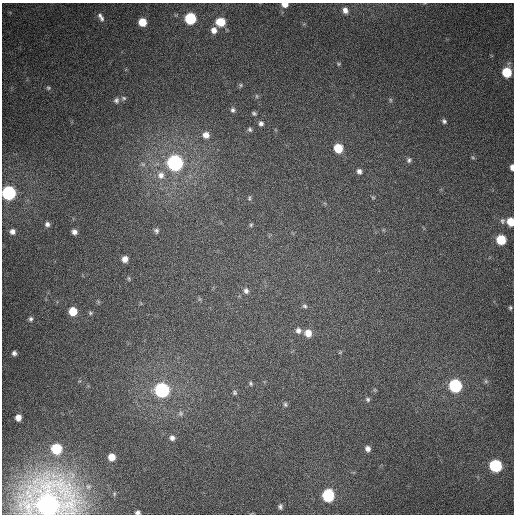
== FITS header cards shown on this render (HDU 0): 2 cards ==
NAXIS1  =                  512
NAXIS2  =                  512

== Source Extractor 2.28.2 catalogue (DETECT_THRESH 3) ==
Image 512 x 512 px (HDU 0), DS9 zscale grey, 1 PNG px = 1 image px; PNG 516 x 516 px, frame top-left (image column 1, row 512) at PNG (2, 3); no overlay
Background 382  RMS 9.6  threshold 28.7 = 3 sigma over >= 5 px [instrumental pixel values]
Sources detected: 73; all 73 listed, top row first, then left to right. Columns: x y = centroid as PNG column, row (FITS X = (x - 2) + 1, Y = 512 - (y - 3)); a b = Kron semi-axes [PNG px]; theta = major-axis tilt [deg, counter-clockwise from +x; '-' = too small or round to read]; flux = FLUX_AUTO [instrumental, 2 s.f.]
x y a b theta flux
285 5 6 4 -3 4700
345 10 8 7 - 4000
101 17 11 5 -58 2500
190 18 7 7 - 50000
142 22 6 6 - 12000
220 22 9 8 - 15000
214 30 8 8 - 4600
339 64 5 4 - 770
507 72 7 6 - 27000
241 85 6 5 - 1000
48 88 6 6 - 1100
256 96 6 4 -90 830
124 98 7 5 -2 1300
116 100 7 7 - 1800
390 100 6 4 -88 860
233 110 6 5 - 1500
254 113 5 4 - 1100
444 121 5 4 - 1400
261 123 6 5 - 1900
250 129 5 5 - 1200
206 135 7 7 - 4400
338 148 7 6 - 19000
473 157 6 4 -44 760
409 160 7 6 - 1700
175 163 8 7 - 210000
143 164 7 6 - 1700
512 167 5 3 - 2800
359 171 7 6 - 2300
161 175 12 10 87 6300
9 193 7 7 - 140000
373 197 6 5 - 840
249 198 7 4 78 910
502 221 8 6 83 1500
511 222 6 5 - 12000
47 224 6 6 - 2100
251 225 5 4 - 890
12 231 7 7 - 3000
156 231 6 5 - 1400
74 232 6 5 - 2800
501 240 7 6 - 25000
125 259 5 5 - 4200
129 278 6 3 -81 690
246 291 8 6 -78 2300
199 299 6 4 -71 870
305 306 6 6 - 1400
510 308 5 4 - 950
73 311 6 6 - 13000
90 313 6 5 - 950
31 319 6 5 - 1500
298 330 7 7 - 2700
308 333 8 7 - 7100
340 352 5 4 - 700
14 353 5 5 - 2000
486 381 7 5 -46 1300
251 383 5 4 - 990
455 386 7 7 - 100000
162 390 7 7 - 150000
235 393 6 5 - 1100
368 399 6 6 - 1200
285 404 7 5 -60 1300
181 413 7 7 - 1600
18 417 6 5 - 4800
172 438 6 6 - 2400
56 449 7 7 - 35000
368 449 6 5 - 2700
112 457 6 6 - 7800
496 466 7 7 - 73000
88 487 6 5 - 1200
114 494 6 3 73 660
328 496 7 7 - 69000
48 505 12 9 39 890000
280 507 6 5 - 1600
138 512 4 4 - 2100
At the frame edge (FLAGS 8, measured only in part): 6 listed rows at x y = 285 5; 512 167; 9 193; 511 222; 48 505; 138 512